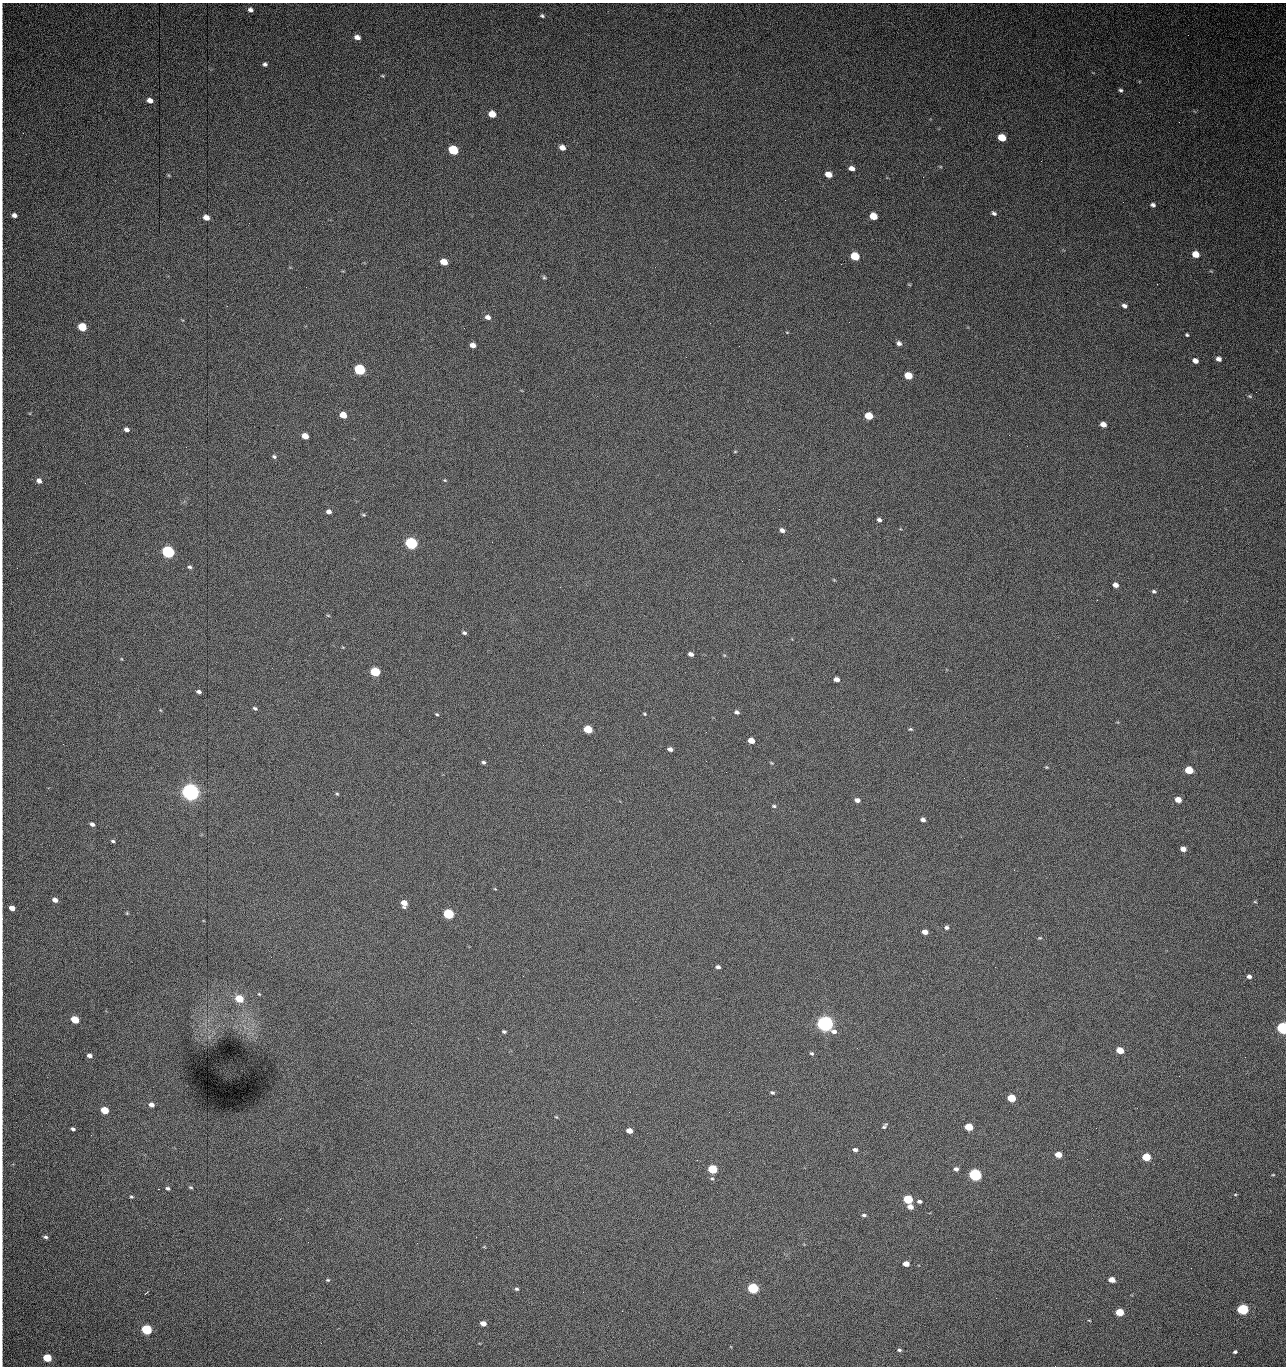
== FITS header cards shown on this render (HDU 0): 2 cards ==
NAXIS1  =                 1284 / length of data axis 1
NAXIS2  =                 1364 / length of data axis 2

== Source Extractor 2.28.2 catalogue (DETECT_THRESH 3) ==
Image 1284 x 1364 px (HDU 0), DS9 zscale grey, 1 PNG px = 1 image px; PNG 1288 x 1368 px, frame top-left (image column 1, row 1364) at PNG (2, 3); no overlay
Background 1290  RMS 35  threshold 106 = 3 sigma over >= 5 px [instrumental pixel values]
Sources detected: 169; all 169 listed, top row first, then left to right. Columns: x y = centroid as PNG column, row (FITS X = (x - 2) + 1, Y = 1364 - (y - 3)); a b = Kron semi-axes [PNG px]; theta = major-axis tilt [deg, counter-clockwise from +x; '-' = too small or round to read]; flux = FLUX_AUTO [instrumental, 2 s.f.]
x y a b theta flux
250 10 5 4 - 8.1e+03
542 16 5 4 - 4.2e+03
357 37 6 5 - 1.4e+04
265 64 5 4 - 6.0e+03
382 76 5 3 - 2.7e+03
1120 90 5 4 - 4.9e+03
150 100 6 4 -11 1.5e+04
492 114 6 5 - 4.3e+04
1002 138 6 5 - 6.1e+04
562 147 6 5 - 1.6e+04
453 150 6 5 - 1.6e+05
1041 161 2 2 - 1.2e+03
852 168 5 4 - 1.3e+04
828 174 6 5 - 2.9e+04
168 175 6 4 -70 2.4e+03
923 177 2 2 - 1.1e+04
1153 205 6 5 - 6.6e+03
994 213 6 4 -36 6.1e+03
14 215 5 4 - 1.0e+04
873 216 6 5 - 5.2e+04
206 217 5 4 - 2.1e+04
1196 254 6 5 - 4.3e+04
855 256 6 5 - 1.0e+05
444 262 6 5 - 4.1e+04
841 264 2 2 - 1.7e+04
544 278 6 4 -48 3.6e+03
909 284 5 3 - 2.1e+03
1124 306 5 4 - 7.7e+03
488 317 7 5 -19 1.1e+04
710 323 2 2 - 2.4e+03
82 327 6 5 - 1.0e+05
787 332 5 3 - 1.9e+03
1187 335 4 3 - 3.5e+03
899 343 6 5 - 8.4e+03
473 345 5 4 - 1.6e+04
1218 359 5 4 - 1.1e+04
1195 361 5 4 - 1.6e+04
360 370 6 5 - 3.0e+05
908 376 6 5 - 5.8e+04
1256 392 2 2 - 9.3e+02
1250 396 7 5 -21 3.3e+03
343 415 5 5 - 3.7e+04
869 416 6 5 - 6.0e+04
1103 424 5 4 - 1.9e+04
126 429 5 4 - 9.2e+03
1009 435 3 2 - 2.4e+03
305 436 5 4 - 3.0e+04
186 447 2 2 - 2.6e+03
735 452 5 3 - 2.0e+03
274 456 6 5 - 4.6e+03
445 480 5 4 - 2.6e+03
39 481 6 5 - 1.3e+04
329 512 5 4 - 1.0e+04
363 515 6 3 -19 2.8e+03
879 520 4 3 - 6.1e+03
782 530 6 4 -22 9.4e+03
492 542 2 2 - 1.7e+03
411 543 6 5 - 4.9e+05
168 552 6 5 - 5.3e+05
190 567 5 4 - 4.6e+03
834 580 5 3 - 1.9e+03
1115 585 5 4 - 1.4e+04
1154 591 5 4 - 4.2e+03
328 615 5 3 - 2.3e+03
464 633 5 4 - 4.7e+03
343 647 5 3 - 1.9e+03
691 654 5 4 - 1.0e+04
122 659 5 3 - 2.0e+03
375 672 6 5 - 1.6e+05
837 679 5 4 - 1.5e+04
199 692 5 4 - 7.4e+03
255 708 5 4 - 4.3e+03
160 710 6 3 -70 2.0e+03
737 712 6 4 -30 6.6e+03
437 714 4 3 - 2.7e+03
644 714 5 3 - 2.6e+03
588 729 6 5 - 9.2e+04
910 729 5 4 - 3.3e+03
751 741 5 4 - 2.7e+04
543 745 2 2 - 2.1e+03
670 749 5 4 - 8.5e+03
706 761 2 2 - 9.9e+02
483 762 4 4 - 5.1e+03
771 763 5 4 - 2.5e+03
1046 767 4 3 - 2.4e+03
1189 770 5 5 - 7.7e+04
726 772 2 2 - 1.6e+03
190 792 7 6 - 1.7e+06
337 794 5 4 - 2.8e+03
857 800 5 4 - 1.1e+04
1178 800 5 4 - 2.6e+04
774 806 5 4 - 3.6e+03
923 820 5 4 - 8.8e+03
92 824 4 4 - 7.2e+03
113 841 4 3 - 4.0e+03
1183 849 5 4 - 1.6e+04
495 889 5 3 - 1.9e+03
55 900 5 4 - 1.3e+04
1255 902 5 3 - 2.0e+03
404 903 6 5 - 2.8e+04
12 908 5 4 - 1.7e+04
127 913 5 4 - 2.4e+03
448 914 6 5 - 2.4e+05
947 927 5 5 - 6.2e+03
925 932 5 4 - 2.0e+04
1040 938 6 4 17 2.8e+03
718 967 5 4 - 6.6e+03
523 976 2 2 - 1.6e+03
1249 976 5 4 - 7.8e+03
259 994 5 3 - 2.4e+03
239 999 6 5 - 6.6e+04
75 1020 5 4 - 7.6e+04
411 1023 3 2 - 3.6e+03
825 1024 7 6 - 1.4e+06
1283 1028 5 5 - 6.0e+05
504 1032 4 3 - 4.6e+03
857 1048 2 2 - 1.2e+03
1120 1050 5 4 - 4.9e+04
812 1053 6 4 -38 4.0e+03
89 1055 5 4 - 1.1e+04
1245 1057 2 2 - 1.4e+03
1179 1076 3 2 - 1.8e+03
772 1092 5 4 - 4.3e+03
1011 1098 5 5 - 8.8e+04
151 1105 5 4 - 1.3e+04
105 1110 5 4 - 6.8e+04
556 1117 5 4 - 2.3e+03
884 1126 7 4 53 5.0e+03
969 1127 5 4 - 7.3e+04
73 1129 4 3 - 5.4e+03
629 1131 5 4 - 2.2e+04
91 1135 3 2 - 2.0e+03
855 1150 5 4 - 7.4e+03
1058 1155 5 4 - 3.3e+04
1146 1157 5 5 - 9.8e+04
1087 1159 2 2 - 1.3e+03
713 1169 6 5 - 1.5e+05
956 1169 5 4 - 8.3e+03
975 1175 6 5 - 6.1e+05
1273 1175 4 3 - 2.0e+03
712 1179 6 5 - 4.3e+03
191 1187 6 4 -5 3.3e+03
168 1188 5 4 - 4.9e+03
1235 1194 4 3 - 2.0e+03
131 1197 4 4 - 3.5e+03
908 1199 5 5 - 1.5e+05
919 1201 5 4 - 6.5e+03
910 1207 5 4 - 1.8e+04
864 1215 5 3 - 4.8e+03
280 1219 2 2 - 1.8e+03
45 1237 5 4 - 5.3e+03
476 1237 2 2 - 6.0e+03
308 1242 2 2 - 1.3e+03
417 1243 3 2 - 3.9e+03
906 1264 5 4 - 2.0e+04
328 1280 5 4 - 3.2e+03
1112 1280 5 4 - 2.7e+04
753 1288 6 5 - 3.0e+05
517 1289 6 5 - 4.1e+03
146 1293 4 2 - 1.6e+03
996 1298 3 2 - 1.9e+03
1243 1309 6 5 - 3.6e+05
1120 1312 5 4 - 7.9e+04
1089 1320 5 3 - 1.8e+03
483 1323 5 4 - 1.9e+04
147 1329 6 5 - 2.4e+05
899 1350 5 4 - 4.5e+03
1235 1352 4 3 - 4.6e+03
47 1358 5 5 - 9.5e+04
At the frame edge (FLAGS 8, measured only in part): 1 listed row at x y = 1283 1028

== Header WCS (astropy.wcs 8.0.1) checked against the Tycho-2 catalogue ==
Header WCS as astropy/WCSLIB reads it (CRVAL/CRPIX/CD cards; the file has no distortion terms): RA---TAN/DEC--TAN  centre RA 15:41:43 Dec +51:58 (235.43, +51.97 deg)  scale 1.26 arcsec/px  FOV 26.9' x 28.5'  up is +93 deg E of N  parity flipped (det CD > 0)
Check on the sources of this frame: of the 60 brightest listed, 12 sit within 2.0 arcsec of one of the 13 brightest Tycho-2 stars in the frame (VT <= 12.29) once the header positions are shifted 0.67 arcsec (0.42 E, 0.52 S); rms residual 0.99 arcsec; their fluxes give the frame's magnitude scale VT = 25.27 - 2.5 log10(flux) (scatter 0.16 mag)
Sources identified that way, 12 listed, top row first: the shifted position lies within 2.0 arcsec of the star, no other Tycho-2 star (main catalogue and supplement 1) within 4.0 arcsec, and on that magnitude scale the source's flux lands within +1.5 / -3 mag of the star's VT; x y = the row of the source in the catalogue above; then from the Tycho-2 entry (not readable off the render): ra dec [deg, ICRS J2000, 3 dp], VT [Tycho-2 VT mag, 2 dp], TYC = Tycho-2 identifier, HIP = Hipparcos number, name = IAU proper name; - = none
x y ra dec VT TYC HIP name
360 370 235.614 +52.064 11.61 3489-1132-1 - -
411 543 235.514 +52.049 11.19 3489-1407-1 - -
168 552 235.515 +52.133 11.12 3489-1380-1 - -
190 792 235.378 +52.130 9.31 3489-1322-1 76850 -
448 914 235.303 +52.042 11.52 3489-958-1 - -
825 1024 235.232 +51.912 9.59 3489-824-1 - -
1283 1028 235.220 +51.752 10.98 3489-1435-1 - -
975 1175 235.143 +51.862 10.97 3489-1016-1 - -
908 1199 235.131 +51.886 12.29 3489-908-1 - -
753 1288 235.084 +51.941 11.45 3489-1346-1 - -
1243 1309 235.062 +51.771 11.53 3489-1453-1 - -
147 1329 235.075 +52.152 11.74 3489-912-1 - -